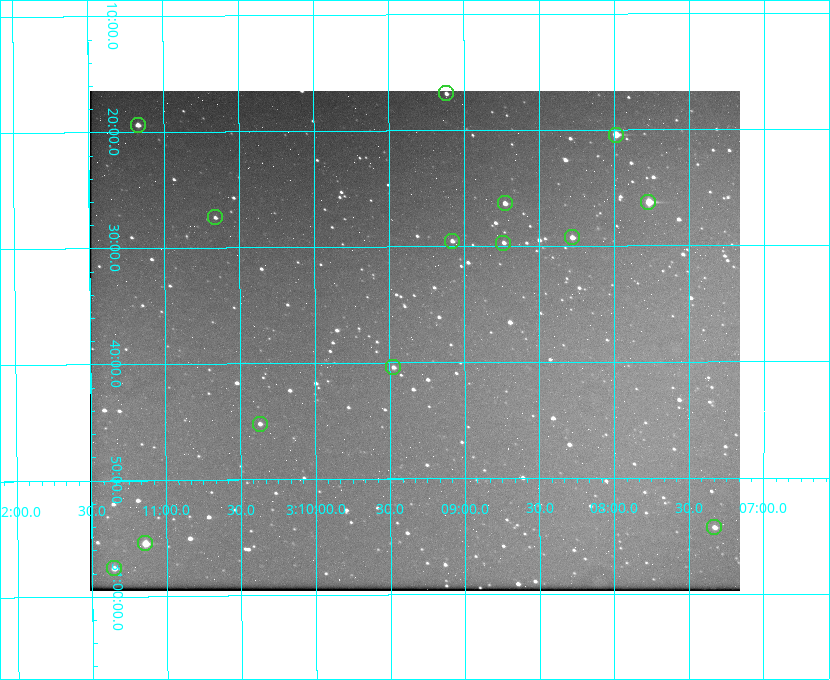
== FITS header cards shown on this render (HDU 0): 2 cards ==
NAXIS1  =                  650 / Width of table row in bytes
NAXIS2  =                  500 / Number of rows in table

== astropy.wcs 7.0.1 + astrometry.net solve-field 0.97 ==
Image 650 x 500 px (HDU 0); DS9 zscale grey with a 90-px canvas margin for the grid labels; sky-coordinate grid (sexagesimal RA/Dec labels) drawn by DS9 from the SOLVED WCS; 14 Tycho-2 reference stars matched to detected sources circled (green)
Header WCS: none
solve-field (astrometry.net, Tycho-2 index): SOLVED blind (the file carries no WCS)
Solved WCS: RA---TAN-SIP/DEC--TAN-SIP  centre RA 03:09:20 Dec +30:38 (47.33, +30.64 deg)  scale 5.17 arcsec/px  FOV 56.0' x 43.1'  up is -180 deg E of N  parity flipped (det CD > 0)
(file carries no celestial WCS; the grid is the blind solution)
Tycho-2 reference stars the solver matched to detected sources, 14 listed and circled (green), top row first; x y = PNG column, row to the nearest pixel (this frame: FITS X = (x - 91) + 1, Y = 500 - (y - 91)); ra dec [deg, ICRS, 3 dp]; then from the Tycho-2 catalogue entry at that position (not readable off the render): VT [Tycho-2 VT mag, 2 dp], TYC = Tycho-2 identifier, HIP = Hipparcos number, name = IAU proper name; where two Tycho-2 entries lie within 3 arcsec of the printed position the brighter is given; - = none
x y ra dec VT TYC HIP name
447 93 47.279 +30.281 11.50 2340-853-1 - -
139 125 47.792 +30.323 11.52 2340-1736-1 - -
617 135 46.997 +30.341 9.26 2339-1426-1 - -
649 202 46.942 +30.437 9.50 2339-1638-1 - -
506 203 47.182 +30.439 11.33 2339-1340-1 - -
216 217 47.665 +30.457 11.70 2340-1064-1 - -
573 237 47.070 +30.488 10.91 2339-1082-1 - -
453 241 47.270 +30.492 11.72 2340-1534-1 - -
504 243 47.184 +30.495 11.78 2339-1503-1 - -
394 367 47.369 +30.674 11.68 2340-1714-1 - -
261 424 47.592 +30.753 11.61 2340-1087-1 - -
715 527 46.832 +30.904 11.42 2339-646-1 - -
146 543 47.785 +30.924 10.11 2340-1700-1 - -
115 568 47.838 +30.960 11.41 2340-1051-1 - -